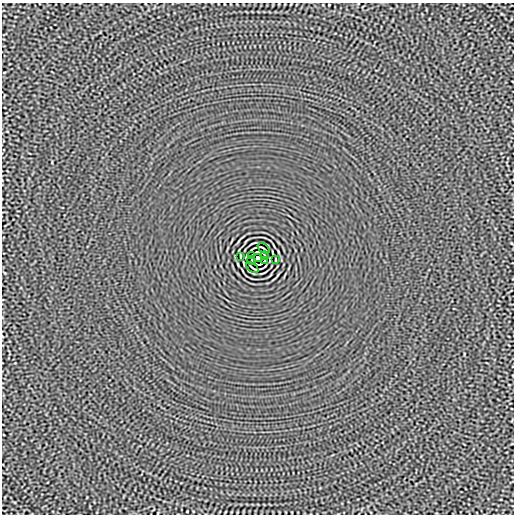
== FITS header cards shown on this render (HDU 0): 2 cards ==
NAXIS1  =                  512
NAXIS2  =                  512

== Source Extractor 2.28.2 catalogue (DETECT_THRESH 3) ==
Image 512 x 512 px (HDU 0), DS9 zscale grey, 1 PNG px = 1 image px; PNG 516 x 516 px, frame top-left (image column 1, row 512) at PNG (2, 3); each listed source drawn as its Kron ellipse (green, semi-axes under 4 px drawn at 4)
Background -2.57e-05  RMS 0.0015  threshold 0.0045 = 3 sigma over >= 5 px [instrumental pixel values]
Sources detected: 11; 2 with non-positive FLUX_AUTO (blend fragments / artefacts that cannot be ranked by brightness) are neither listed nor drawn; the other 9 listed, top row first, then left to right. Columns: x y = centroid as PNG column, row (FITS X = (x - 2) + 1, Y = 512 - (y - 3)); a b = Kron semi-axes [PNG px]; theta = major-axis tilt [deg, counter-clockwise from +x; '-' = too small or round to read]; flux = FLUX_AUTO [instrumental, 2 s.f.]
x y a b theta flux
264 248 6 2 -35 0.11
240 256 3 2 - 0.056
251 256 3 2 - 0.079
265 256 4 2 - 0.068
258 258 4 4 - 3.8
251 260 4 2 - 0.068
265 260 3 2 - 0.079
276 260 3 2 - 0.056
252 268 6 2 -35 0.11
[2 non-positive-flux detections neither listed nor drawn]